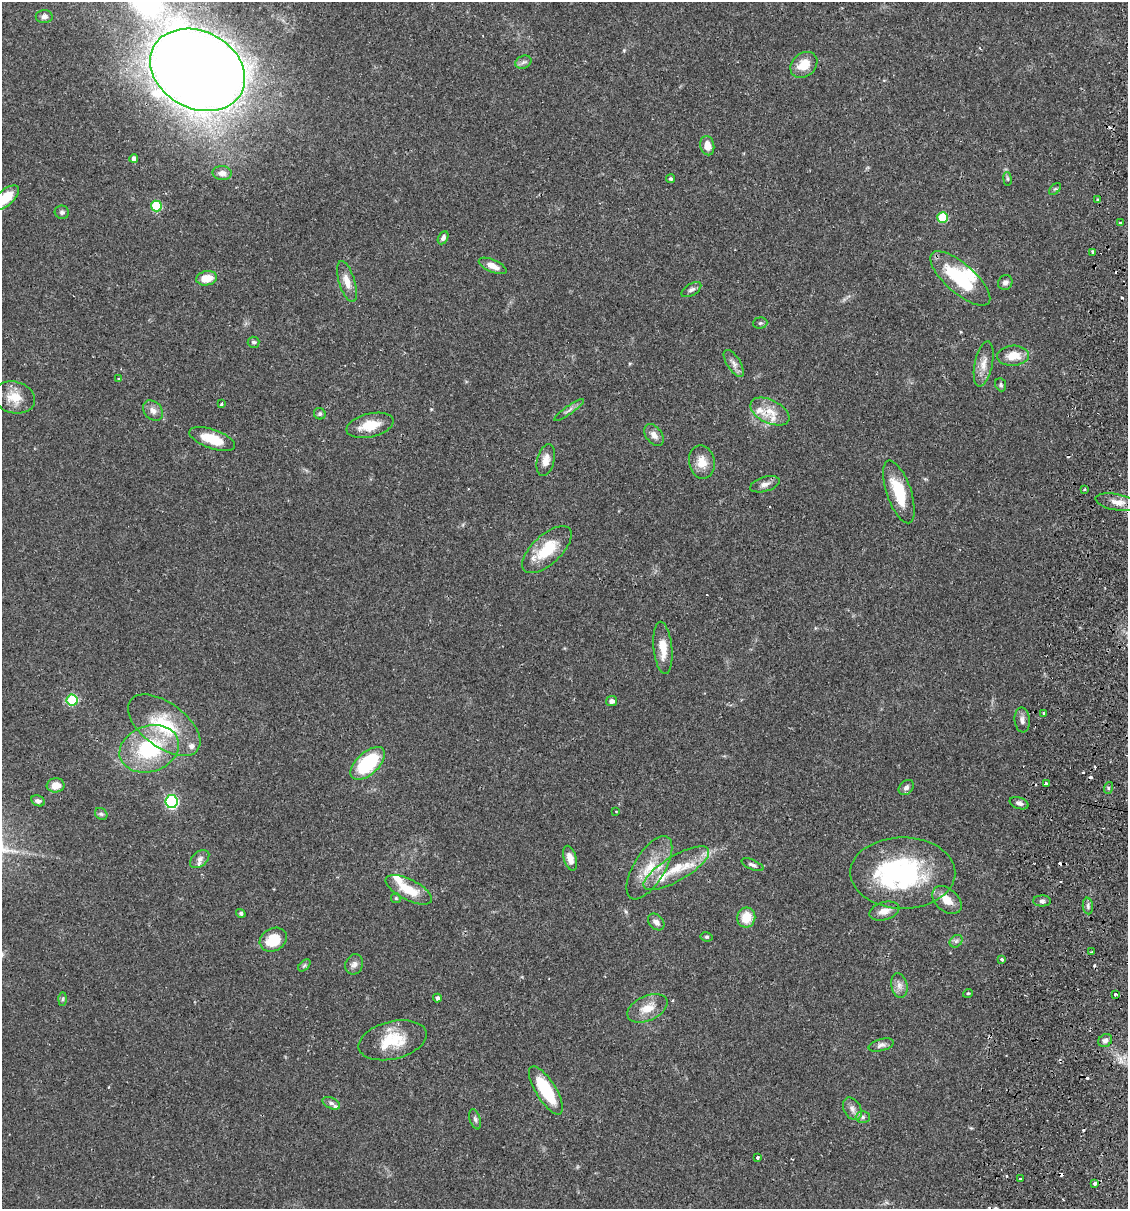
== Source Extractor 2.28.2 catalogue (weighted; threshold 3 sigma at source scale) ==
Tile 10 of 4 x 4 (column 2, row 3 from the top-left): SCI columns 1299-2424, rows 1225-2431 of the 4966 x 4858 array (HDU 1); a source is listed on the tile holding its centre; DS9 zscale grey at full resolution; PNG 1130 x 1211 px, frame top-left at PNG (2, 2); each listed source drawn as its Kron ellipse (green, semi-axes under 4 px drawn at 4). Shown black and unused: <1% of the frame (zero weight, under 2 of 3 exposures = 3% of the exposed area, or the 3 px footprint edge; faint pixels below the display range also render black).
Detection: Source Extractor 2.28.2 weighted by HDU 2 'WHT'; one run over the whole footprint, this tile lists its part. Background 0.0646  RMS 0.005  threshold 0.0225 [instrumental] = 3 sigma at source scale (4.5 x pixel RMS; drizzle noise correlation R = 1.50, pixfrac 1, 0.05/0.05 arcsec/px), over >= 5 px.
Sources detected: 125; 2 inside a brighter object's white glare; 12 cosmic-ray / hot-pixel residue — neither listed nor drawn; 8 inside a brighter listed object's ellipse — not listed separately; the other 103 listed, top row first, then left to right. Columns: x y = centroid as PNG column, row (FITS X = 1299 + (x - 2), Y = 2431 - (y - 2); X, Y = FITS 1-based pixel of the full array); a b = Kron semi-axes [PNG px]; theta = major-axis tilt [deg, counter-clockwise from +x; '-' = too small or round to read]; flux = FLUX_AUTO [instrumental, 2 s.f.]
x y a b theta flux
44 16 8 6 2 1.9
523 62 8 6 21 1.6
804 65 15 11 42 8.4
198 70 50 38 -28 1300
707 146 10 7 -78 5.1
134 158 4 4 - 2.1
222 173 9 7 -3 2.5
670 179 4 4 - 0.75
1007 179 7 3 -81 0.68
1055 189 7 4 43 0.79
5 198 16 8 42 13
1098 200 4 2 - 0.52
156 206 5 5 - 27
62 212 7 6 - 1.3
943 217 5 5 - 22
1120 223 3 3 - 1.1
443 238 7 5 62 1.5
1093 252 4 2 - 0.57
493 266 15 6 -23 4.1
207 278 10 7 10 7.1
960 278 38 14 -41 31
347 282 21 8 -73 5.3
1005 283 7 7 - 1.8
691 290 11 5 32 1.6
760 323 7 5 3 0.9
254 342 6 5 - 1.1
1013 356 16 10 3 8.5
734 363 15 7 -58 2.8
984 364 23 9 78 5.5
119 379 3 3 - 1.1
1001 385 7 5 -67 1
14 397 21 16 -14 8.7
222 404 4 3 - 2.1
569 410 18 3 35 1.6
153 411 11 8 -48 2.7
770 412 21 11 -26 7.7
320 414 6 5 - 1.1
370 425 24 11 13 11
654 435 12 8 -53 3
212 439 24 9 -19 12
546 460 16 8 76 4.3
702 462 16 13 -79 6.7
765 484 15 7 17 2.7
1085 490 3 3 - 1.1
899 492 33 12 -71 18
1117 502 22 8 -11 5.1
547 550 31 14 43 17
663 648 26 9 -84 8
72 700 5 5 - 26
612 701 5 5 - 1.9
1044 713 3 3 - 0.88
1022 720 12 7 -84 2.4
164 725 42 22 -36 29
149 749 30 23 19 39
368 763 21 11 43 35
1046 784 4 3 - 2.6
56 785 9 7 7 5.2
906 787 8 6 44 1.8
1108 788 6 4 72 0.7
38 801 7 5 -27 1.6
172 802 6 6 - 68
1019 803 10 5 -18 1.9
616 812 2 2 - 0.3
101 814 7 5 -42 1.1
570 858 13 6 -75 4.6
200 859 11 7 42 2.1
752 865 12 5 -23 1.5
649 868 36 15 59 14
676 868 37 12 31 16
903 873 52 35 0 72
409 890 25 10 -27 12
396 898 5 5 - 0.61
947 900 17 11 -41 6.3
1042 901 9 5 0 1.6
1088 906 8 5 -83 1.2
884 911 15 9 16 4.8
241 913 5 4 - 1.1
746 917 10 9 - 9.5
656 922 9 7 -46 2.7
707 937 6 4 -11 0.83
273 940 14 11 30 13
956 941 7 5 44 1.2
1091 952 3 2 - 0.38
1002 959 3 3 - 1.7
354 964 10 8 68 2.2
304 965 7 4 44 0.88
899 985 12 8 -79 2.9
968 993 5 3 - 0.45
1115 994 3 3 - 5.5
437 998 4 4 - 1.5
62 999 6 4 88 0.9
647 1008 21 12 24 7.9
393 1040 35 18 14 18
1105 1041 7 6 - 1.7
881 1045 13 6 14 1.9
546 1090 27 10 -58 25
331 1103 9 5 -24 1.5
852 1109 12 8 -60 2.7
863 1117 7 6 - 1.2
475 1119 10 5 -73 1.2
757 1158 3 3 - 3.2
1020 1178 3 2 - 1
1095 1183 4 3 - 2.6
Overlapping masked pixels (flux is a lower limit): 1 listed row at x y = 198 70
Isophote crosses this tile's border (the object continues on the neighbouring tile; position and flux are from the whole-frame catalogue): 2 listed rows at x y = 198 70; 5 198